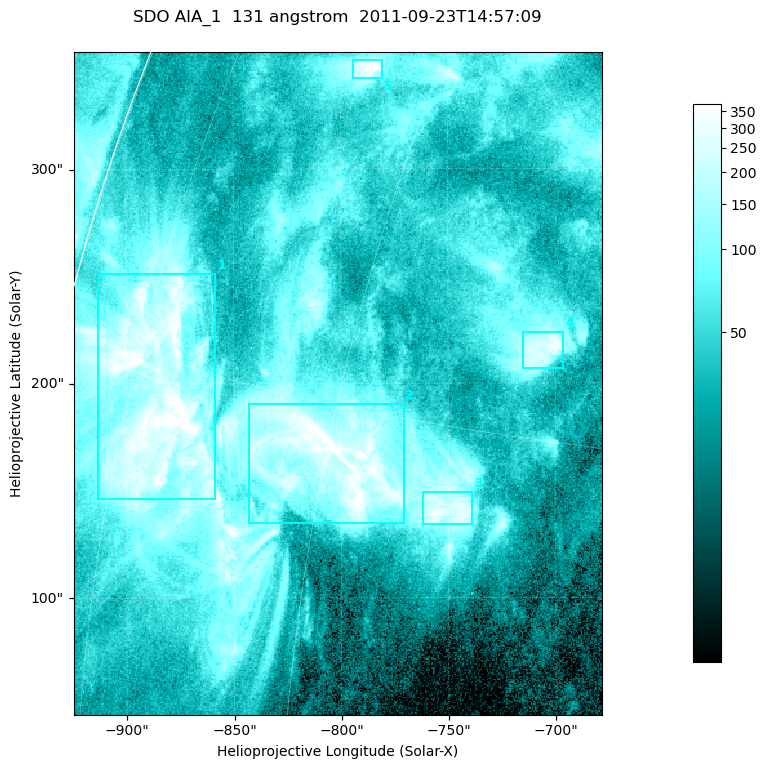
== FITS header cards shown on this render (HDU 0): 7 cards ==
TELESCOP= 'SDO     '           /
INSTRUME= 'AIA_1   '           /
WAVELNTH=                  131 /
WAVEUNIT= 'angstrom'           /
DATE-OBS= '2011-09-23T14:57:09.62' /
CTYPE1  = 'HPLN-TAN'           /
CTYPE2  = 'HPLT-TAN'           /

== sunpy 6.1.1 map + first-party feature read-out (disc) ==
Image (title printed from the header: SDO AIA_1  131 angstrom  2011-09-23T14:57:09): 410 x 514 px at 0.601 arcsec/px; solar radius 956 arcsec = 1592 px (partial field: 2.6% of the solar disc is inside the frame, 98% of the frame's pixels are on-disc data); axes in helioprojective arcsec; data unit not stated in the header (colour bar unlabelled)
Pointing: header CRPIX1/2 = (2043.14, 2045.51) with CRVAL1/2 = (0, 0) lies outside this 410 x 514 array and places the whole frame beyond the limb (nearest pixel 1.41 R_sun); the SolarSoft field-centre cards XCEN/YCEN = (-801.4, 200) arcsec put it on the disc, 1307 arcsec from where CRPIX/CRVAL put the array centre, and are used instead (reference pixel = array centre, CRVAL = XCEN/YCEN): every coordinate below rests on XCEN/YCEN
Orientation: roll -0.139 deg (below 1 deg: not rotated)
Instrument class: DISC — disc imager (sunpy class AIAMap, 131 A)
Bright regions (active regions / flare kernels): reference = the on-disc median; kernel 3 px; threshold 5 sigma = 163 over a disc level ~47.6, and >= 1.15x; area >= 210 px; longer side >= 5 px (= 3 arcsec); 5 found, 5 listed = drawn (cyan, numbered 1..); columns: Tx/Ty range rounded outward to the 2 arcsec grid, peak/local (2 s.f.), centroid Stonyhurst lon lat
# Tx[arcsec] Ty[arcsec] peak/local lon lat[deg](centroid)
1 -914..-858 146..252 14 -72 +14
2 -844..-770 134..192 9.4 -60 +14
3 -762..-738 134..150 7.6 -53 +13
4 -716..-696 206..224 7.5 -51 +17
5 -794..-780 342..352 9.5 -64 +24
Off-limb structures (1.02-1.3 R_sun): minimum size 105 px: none found